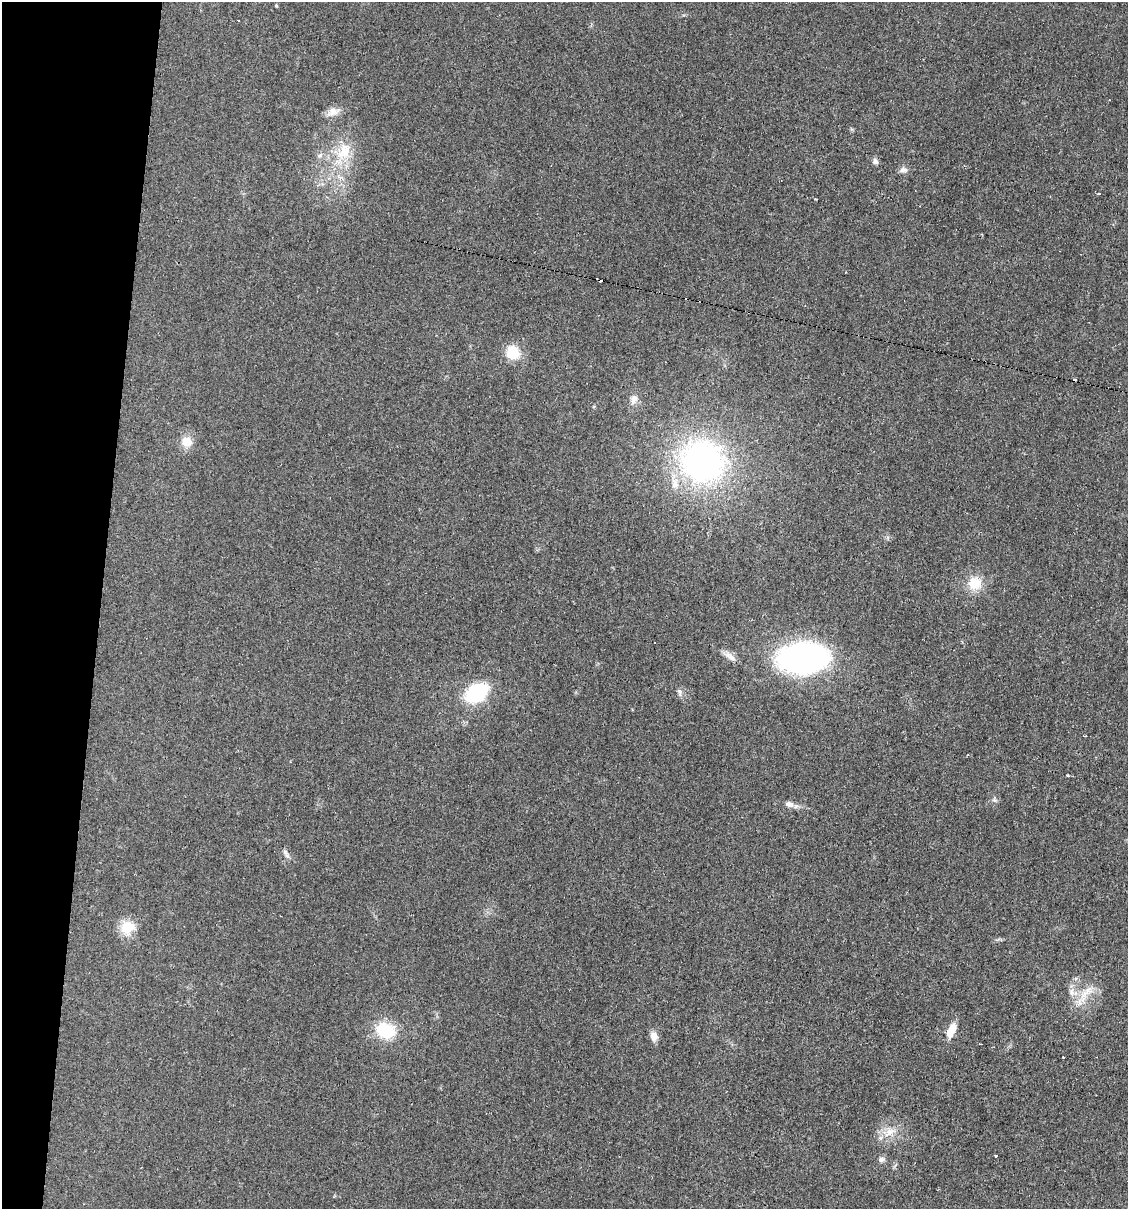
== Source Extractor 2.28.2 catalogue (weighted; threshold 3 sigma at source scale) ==
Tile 9 of 4 x 4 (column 1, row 3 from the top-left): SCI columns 234-1359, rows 1208-2414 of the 4848 x 4828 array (HDU 1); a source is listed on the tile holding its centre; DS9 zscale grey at full resolution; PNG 1130 x 1211 px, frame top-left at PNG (2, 2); no overlay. Shown black and unused: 9% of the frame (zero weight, under 2 of 3 exposures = <1% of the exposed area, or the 3 px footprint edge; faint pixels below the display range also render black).
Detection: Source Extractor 2.28.2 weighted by HDU 2 'WHT'; one run over the whole footprint, this tile lists its part. Background 0.0329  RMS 0.0049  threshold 0.022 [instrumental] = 3 sigma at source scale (4.5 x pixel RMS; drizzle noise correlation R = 1.50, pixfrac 1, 0.05/0.05 arcsec/px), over >= 5 px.
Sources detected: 34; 5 cosmic-ray / hot-pixel residue — not listed; the other 29 listed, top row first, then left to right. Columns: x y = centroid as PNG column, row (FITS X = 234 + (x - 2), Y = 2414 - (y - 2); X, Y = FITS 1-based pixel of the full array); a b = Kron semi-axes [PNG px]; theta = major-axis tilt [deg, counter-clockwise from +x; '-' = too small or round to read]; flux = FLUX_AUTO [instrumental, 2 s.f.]
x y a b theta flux
276 5 4 3 - 0.74
333 112 20 10 22 4.4
344 151 30 20 48 18
875 161 8 6 -49 1.7
903 170 11 7 -3 2.1
1099 194 4 3 - 2.3
513 352 16 15 - 12
634 399 14 9 74 3.2
187 442 12 11 - 7.1
702 461 36 33 -23 160
675 483 16 10 -86 5.4
975 583 18 17 - 10
729 656 21 7 -31 3.5
803 658 38 23 4 160
680 692 12 4 -82 1.4
476 693 22 14 35 35
1068 775 3 3 - 1.2
994 800 8 6 -68 1.2
789 804 11 8 -1 2.6
285 852 10 6 -61 1.6
127 927 18 16 15 9.8
1071 992 12 9 -75 3.6
1085 994 21 10 59 8.2
386 1030 24 19 -15 19
951 1030 14 7 66 8.3
654 1036 12 8 -73 3.5
890 1132 21 12 37 7.5
996 1156 3 3 - 1.4
881 1159 8 6 1 1.7